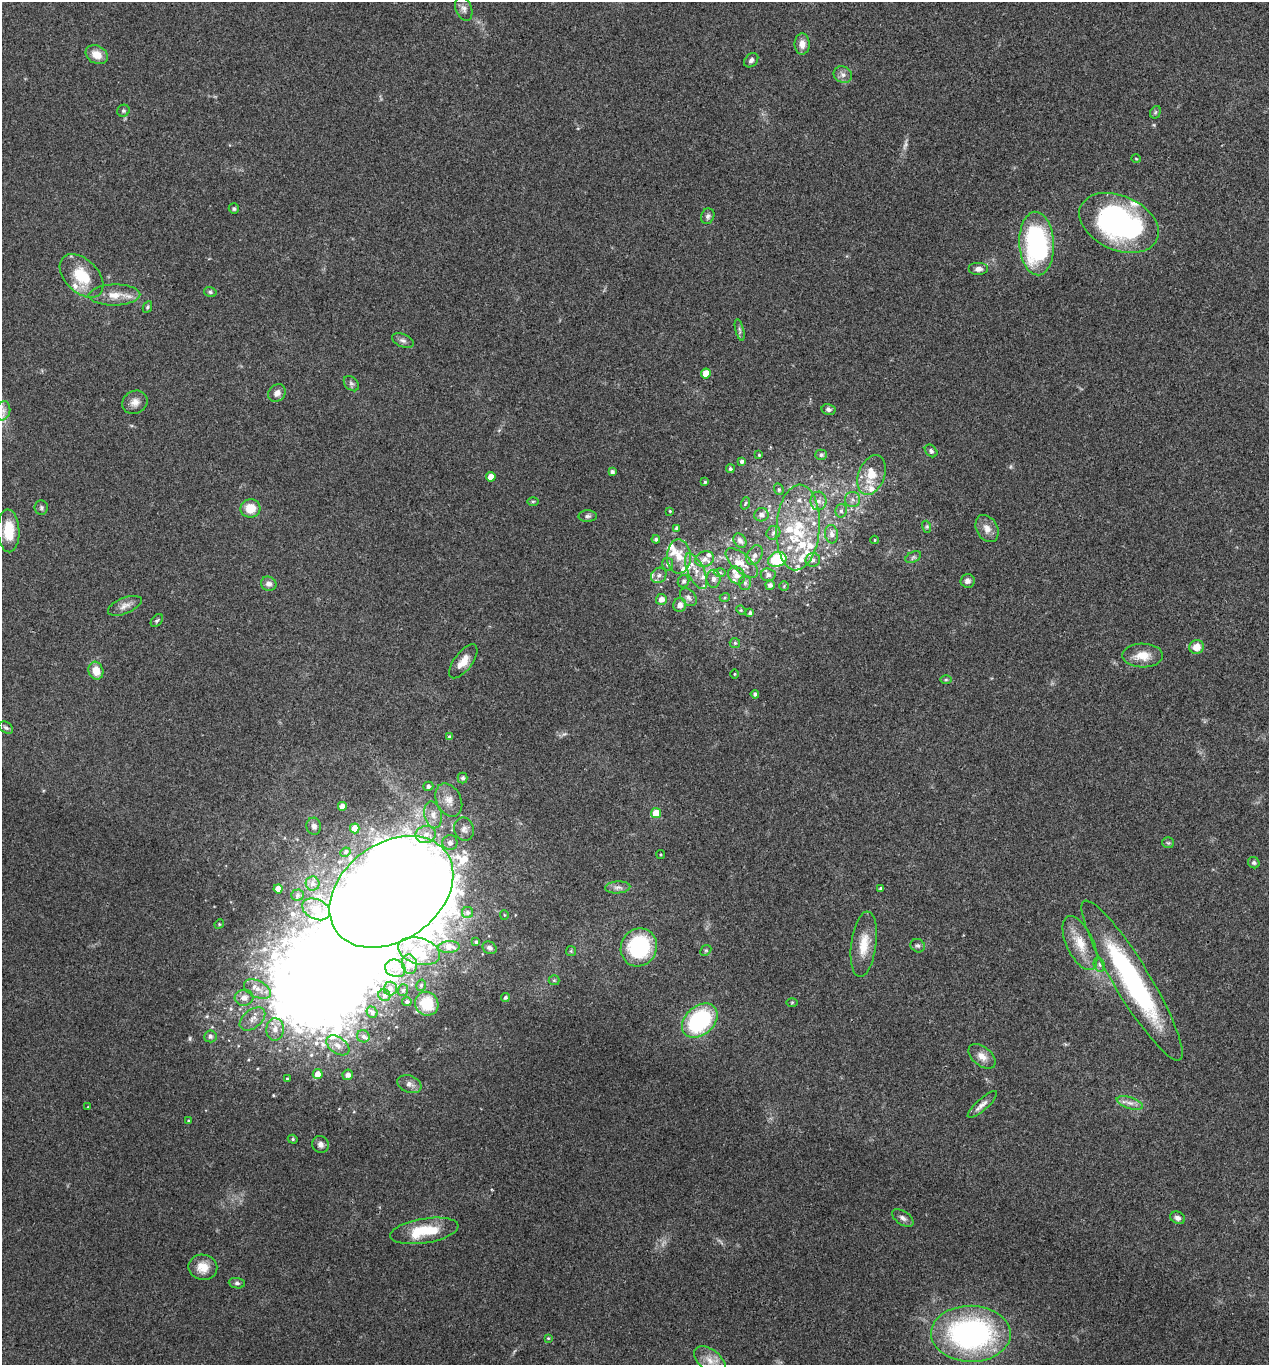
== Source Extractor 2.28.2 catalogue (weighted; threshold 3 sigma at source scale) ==
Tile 6 of 4 x 4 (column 2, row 2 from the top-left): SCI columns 1404-2670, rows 2732-4094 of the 5470 x 5459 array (HDU 1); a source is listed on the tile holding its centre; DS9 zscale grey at full resolution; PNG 1271 x 1367 px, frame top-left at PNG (2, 2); each listed source drawn as its Kron ellipse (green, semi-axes under 4 px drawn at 4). Shown black and unused: <1% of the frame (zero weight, under 3 of 4 exposures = <1% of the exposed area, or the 3 px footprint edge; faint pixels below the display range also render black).
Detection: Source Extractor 2.28.2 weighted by HDU 2 'WHT'; one run over the whole footprint, this tile lists its part. Background 0.0608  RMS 0.0055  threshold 0.0247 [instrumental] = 3 sigma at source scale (4.5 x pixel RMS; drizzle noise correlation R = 1.50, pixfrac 1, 0.05/0.05 arcsec/px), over >= 5 px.
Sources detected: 210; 1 too faint to see at this stretch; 4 inside a brighter object's white glare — neither listed nor drawn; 36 inside a brighter listed object's ellipse — not listed separately; the other 169 listed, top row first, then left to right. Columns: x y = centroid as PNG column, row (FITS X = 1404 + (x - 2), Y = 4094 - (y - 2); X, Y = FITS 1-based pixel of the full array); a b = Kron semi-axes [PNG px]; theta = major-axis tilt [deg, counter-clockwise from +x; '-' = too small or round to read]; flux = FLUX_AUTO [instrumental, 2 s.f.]
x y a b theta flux
464 9 12 8 -68 2.7
802 44 10 7 -89 4.3
97 55 12 9 -29 6.5
751 60 8 6 46 1.8
843 75 9 8 - 2.6
123 111 6 5 - 0.93
1155 112 7 5 60 0.92
1136 159 5 3 - 0.48
234 209 5 5 - 0.96
708 216 8 6 66 1.8
1119 223 42 27 -24 120
1037 243 32 17 -87 87
978 269 10 6 0 2.5
82 276 26 16 -45 19
210 292 6 5 - 1
114 295 26 10 1 8.7
147 307 6 4 63 0.92
740 330 11 3 -75 1.3
403 340 11 6 -21 1.9
706 373 5 5 - 9.5
351 384 9 6 -48 1.4
277 393 10 8 46 3.3
135 402 13 11 30 4
828 409 7 5 -13 1.4
3 411 10 7 75 2.8
931 451 7 5 -46 1.3
759 455 3 3 - 0.55
821 455 5 5 - 1.5
742 461 4 4 - 1.2
730 469 4 4 - 1.1
612 472 4 4 - 1.5
872 475 21 13 69 11
491 477 5 4 - 6.1
705 482 4 3 - 0.83
779 489 6 4 -69 0.79
853 499 7 7 - 2.4
533 501 6 4 1 0.67
818 501 9 8 - 2.9
745 503 6 4 70 0.72
41 508 7 6 - 1.2
250 508 10 9 - 9.8
670 511 4 3 - 0.54
841 511 7 5 77 1.5
761 515 7 6 - 2.7
588 516 9 6 1 1.4
798 527 43 21 86 36
927 527 6 4 -73 0.84
676 528 4 4 - 1.2
987 528 14 10 -61 4.6
9 531 21 11 -88 15
773 533 7 6 - 1.8
831 534 9 6 -83 2.7
656 539 4 4 - 1.1
874 540 4 3 - 0.45
740 541 7 6 - 2.4
754 555 10 7 62 2.9
679 556 17 12 -88 8.5
913 557 8 5 25 1.4
705 559 9 7 21 2.9
777 559 9 7 20 34
813 560 7 6 - 1.9
742 563 20 9 -41 6.5
668 564 6 5 - 1.7
696 571 19 8 -65 5.3
720 573 6 4 0 1
659 575 8 7 - 2.1
737 575 9 7 -52 3.4
768 575 7 6 - 1.9
713 579 9 7 90 2.7
684 581 6 5 - 1.4
967 581 7 7 - 2.3
745 583 7 6 - 1.5
269 584 8 7 - 2.6
770 585 5 4 - 1.8
784 586 5 4 - 0.71
688 597 10 7 -48 2.3
725 597 5 3 - 0.7
661 599 5 5 - 3.7
680 605 7 6 - 3.6
125 606 18 8 22 3.8
741 610 5 4 - 0.59
750 613 4 4 - 1.3
157 621 7 5 48 1.1
735 643 5 5 - 0.89
1196 647 7 7 - 5.9
1143 656 20 12 -1 9
463 661 20 9 52 6.6
96 671 9 7 -72 7.2
734 674 4 3 - 0.48
946 680 6 4 0 0.74
755 694 4 4 - 1.3
6 728 8 5 -31 1.3
449 737 4 4 - 1.3
463 778 5 5 - 1.3
428 786 5 4 - 1.5
449 800 17 12 -64 6.1
342 806 4 4 - 3.7
656 813 5 5 - 13
433 815 13 8 -78 4.9
314 826 8 7 - 2.4
355 828 5 5 - 9.3
464 829 12 9 -75 3.3
426 834 10 8 11 4.9
450 843 7 7 - 3.2
1168 843 6 5 - 0.87
345 852 5 4 - 0.95
661 854 4 3 - 0.54
1254 863 6 5 - 1.1
313 884 7 7 - 1.8
618 887 12 6 3 2.4
880 888 3 3 - 0.72
278 889 4 4 - 6
391 892 68 48 36 2300
297 895 6 5 - 0.92
316 909 15 10 -25 6.4
468 912 5 5 - 1.1
504 915 5 4 - 0.66
219 924 5 4 - 0.69
476 942 3 3 - 0.8
1080 943 29 13 -65 12
864 944 33 12 83 12
918 946 7 6 - 1.3
449 947 11 6 3 2.1
639 947 19 18 - 50
490 948 7 6 - 1.6
706 950 6 4 43 0.81
419 951 21 13 -16 11
571 951 5 5 - 0.69
409 964 10 7 -78 3
1099 965 7 5 -70 1.2
395 968 10 8 -23 4.6
554 980 5 5 - 0.66
1132 980 93 18 -59 100
421 985 6 4 74 0.97
390 988 7 6 - 1.8
257 989 14 8 -25 5.5
403 990 6 5 - 1
384 995 6 5 - 1.2
505 997 4 4 - 1.3
244 998 9 8 - 3.8
407 1002 5 4 - 1.4
792 1002 6 4 1 0.64
427 1004 12 11 - 21
372 1012 6 5 - 1.6
252 1019 15 9 38 4.5
700 1020 20 14 41 61
275 1029 11 8 88 4.7
210 1036 6 6 - 1.8
363 1036 6 6 - 1.6
338 1045 13 8 -36 4.2
982 1056 16 9 -38 4.9
318 1074 5 5 - 5.5
348 1075 5 5 - 2.5
287 1079 3 3 - 0.67
409 1084 12 8 -21 3.1
1130 1103 14 5 -17 3.4
982 1104 19 5 41 3.2
88 1107 3 2 - 0.36
189 1121 4 3 - 0.9
293 1139 5 4 - 0.79
320 1144 8 8 - 2.5
903 1218 12 6 -34 2.2
1178 1218 7 6 - 2.3
424 1231 35 12 9 22
203 1267 14 12 -10 7.8
237 1283 8 5 -6 1.4
971 1334 40 28 -1 140
548 1338 4 4 - 0.56
710 1360 18 10 -38 6.9